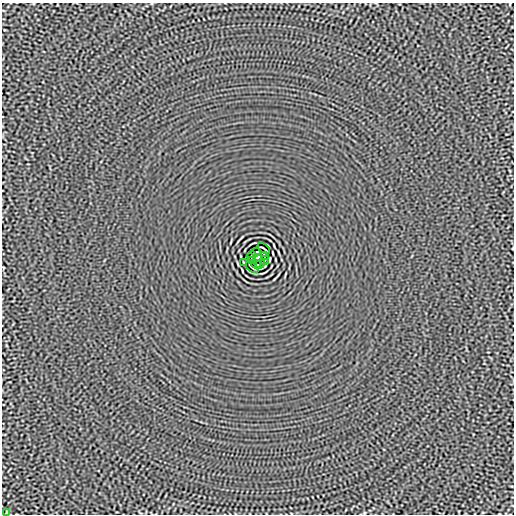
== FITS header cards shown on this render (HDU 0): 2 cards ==
NAXIS1  =                  512
NAXIS2  =                  512

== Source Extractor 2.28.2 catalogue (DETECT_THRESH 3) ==
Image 512 x 512 px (HDU 0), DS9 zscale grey, 1 PNG px = 1 image px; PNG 516 x 516 px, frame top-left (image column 1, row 512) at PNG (2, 3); each listed source drawn as its Kron ellipse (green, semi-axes under 4 px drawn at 4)
Background -3.18e-06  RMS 0.0015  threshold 0.00439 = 3 sigma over >= 5 px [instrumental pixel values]
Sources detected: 12; all 12 listed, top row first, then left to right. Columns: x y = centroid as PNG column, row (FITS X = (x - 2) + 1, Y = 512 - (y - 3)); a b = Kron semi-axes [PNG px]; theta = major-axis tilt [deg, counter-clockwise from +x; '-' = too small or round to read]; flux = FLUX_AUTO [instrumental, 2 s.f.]
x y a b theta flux
264 249 7 2 -40 0.11
256 252 5 2 - 0.085
251 256 4 2 - 0.078
265 256 3 2 - 0.084
258 258 4 4 - 3.7
251 260 3 2 - 0.084
265 260 4 2 - 0.078
243 263 4 2 - 0.082
256 264 4 2 - 0.081
260 264 5 2 - 0.087
252 267 7 2 -40 0.11
6 513 4 2 - 0.077
At the frame edge (FLAGS 8, measured only in part): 1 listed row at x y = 6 513